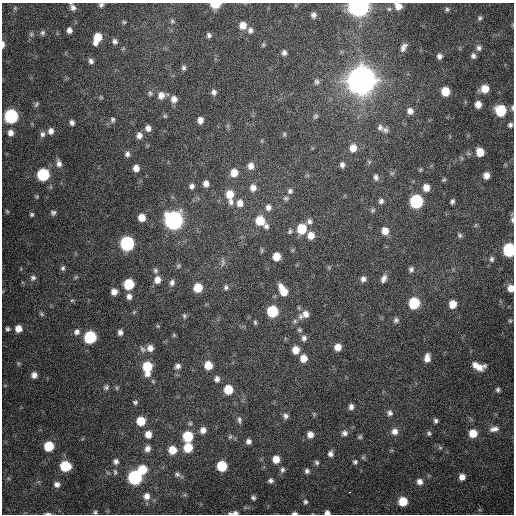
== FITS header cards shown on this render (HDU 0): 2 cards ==
NAXIS1  =                  512 / Axis length
NAXIS2  =                  512 / Axis length

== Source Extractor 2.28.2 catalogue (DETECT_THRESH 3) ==
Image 512 x 512 px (HDU 0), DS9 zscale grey, 1 PNG px = 1 image px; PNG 516 x 516 px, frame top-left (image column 1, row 512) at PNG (2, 3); no overlay
Background 621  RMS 18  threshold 55.5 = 3 sigma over >= 5 px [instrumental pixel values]
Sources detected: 217; all 217 listed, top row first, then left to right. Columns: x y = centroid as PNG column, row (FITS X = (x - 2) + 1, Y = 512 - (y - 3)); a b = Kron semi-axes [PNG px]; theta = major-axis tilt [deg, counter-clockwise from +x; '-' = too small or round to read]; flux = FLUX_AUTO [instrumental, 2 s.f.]
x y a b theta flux
70 3 3 2 - 2.4e+03
215 4 7 4 2 3.5e+04
101 5 6 5 - 2.9e+03
358 6 8 7 - 1.0e+06
398 6 8 7 - 9.9e+03
15 8 6 4 47 1.7e+03
73 8 8 6 -57 4.6e+03
389 9 6 5 - 2.4e+03
447 9 6 5 - 2.4e+03
313 15 6 5 - 4.6e+03
480 18 6 6 - 2.4e+03
172 21 5 5 - 2.0e+03
124 22 5 5 - 1.6e+03
243 25 7 7 - 1.2e+04
69 30 6 5 - 5.2e+03
250 30 8 7 - 4.2e+03
43 33 7 6 - 3.1e+03
31 34 6 6 - 2.4e+03
209 35 5 5 - 3.1e+03
97 38 10 6 67 2.4e+04
115 41 7 6 - 3.6e+03
3 45 8 3 89 5.4e+03
263 45 6 5 - 1.7e+03
403 47 11 6 59 6.1e+03
479 48 8 7 - 4.3e+03
284 53 6 5 - 4.3e+03
439 56 6 6 - 4.5e+03
473 56 7 6 - 4.0e+03
91 61 6 5 - 3.8e+03
184 68 6 5 - 2.7e+03
361 80 10 10 - 3.0e+06
317 82 8 7 - 3.4e+03
485 89 8 7 - 1.8e+04
445 91 7 7 - 2.2e+04
214 92 7 6 - 4.0e+03
150 93 7 6 - 2.6e+03
161 95 9 8 - 8.1e+03
101 97 6 4 -1 1.3e+03
174 99 8 7 - 7.0e+03
36 104 7 5 54 2.2e+03
478 104 6 6 - 9.6e+03
512 108 7 4 89 2.6e+03
501 110 8 7 - 5.9e+04
410 111 7 7 - 6.9e+03
11 116 8 7 - 1.7e+05
165 116 6 4 -44 1.6e+03
316 116 8 5 50 2.4e+03
113 120 7 6 - 2.8e+03
200 120 6 5 - 7.1e+03
72 123 6 5 - 3.8e+03
510 125 6 6 - 3.2e+03
380 127 10 8 -50 4.9e+03
148 128 6 6 - 5.9e+03
385 130 8 7 - 4.2e+03
51 131 7 6 - 5.9e+03
10 133 7 6 - 7.0e+03
42 134 8 6 -80 4.2e+03
284 134 6 5 - 1.8e+03
139 135 7 6 - 6.2e+03
353 148 9 8 - 1.2e+04
480 152 7 7 - 1.9e+04
127 154 7 6 - 3.9e+03
369 162 7 4 -56 1.8e+03
59 163 9 6 -76 5.6e+03
342 165 6 5 - 4.1e+03
251 166 8 7 - 7.6e+03
136 168 6 5 - 9.1e+03
420 170 5 5 - 1.6e+03
234 173 8 7 - 1.3e+04
392 173 6 5 - 2.3e+03
43 175 7 7 - 9.7e+04
486 175 7 6 - 8.8e+03
376 177 9 6 -78 3.9e+03
444 180 6 4 41 1.8e+03
206 183 6 6 - 6.7e+03
192 186 6 6 - 4.0e+03
253 188 8 7 - 7.5e+03
426 188 8 7 - 1.1e+04
290 191 7 6 - 3.2e+03
230 194 9 8 - 1.8e+04
286 198 7 6 - 2.5e+03
381 201 7 6 - 4.0e+03
416 201 8 7 - 1.4e+05
452 201 5 4 - 3.0e+03
231 202 9 7 -86 5.2e+03
240 203 9 8 - 9.2e+03
268 207 8 7 - 5.3e+03
373 210 7 6 - 2.5e+03
7 211 6 3 -45 1.3e+03
53 213 6 5 - 2.8e+03
32 214 4 3 - 1.9e+03
142 218 7 6 - 1.2e+04
174 220 9 8 - 6.2e+05
512 220 9 5 -85 3.2e+03
260 221 9 8 - 2.8e+04
309 221 7 7 - 3.9e+03
475 225 6 4 88 1.7e+03
266 226 6 6 - 3.4e+03
302 229 8 7 - 3.6e+04
290 231 6 4 60 2.0e+03
385 231 8 7 - 1.2e+04
311 235 7 7 - 1.1e+04
460 235 7 6 - 2.9e+03
127 243 8 7 - 2.0e+05
509 250 8 7 - 1.3e+05
276 257 6 6 - 1.6e+04
492 259 8 6 -77 3.4e+03
223 262 11 5 88 4.1e+03
178 266 6 5 - 2.0e+03
329 267 6 4 18 1.5e+03
63 268 7 6 - 2.9e+03
411 269 7 6 - 3.5e+03
155 270 7 6 - 2.6e+03
76 277 6 4 43 1.7e+03
33 278 8 7 - 4.0e+03
363 279 7 7 - 4.8e+03
384 279 10 6 66 6.0e+03
157 280 8 7 - 9.2e+03
172 282 7 6 - 4.0e+03
129 284 7 7 - 5.5e+04
226 287 7 5 -87 2.8e+03
198 288 7 6 - 2.6e+04
511 288 8 6 -77 1.0e+04
283 290 12 6 -61 2.2e+04
114 292 6 6 - 8.0e+03
129 296 7 6 - 5.6e+03
72 300 5 5 - 1.6e+03
414 303 7 7 - 6.5e+04
453 304 7 6 - 1.6e+04
272 311 7 7 - 6.7e+04
134 312 6 4 47 1.5e+03
42 314 7 5 -28 2.2e+03
306 314 11 9 16 1.0e+04
184 316 7 5 -81 2.1e+03
396 320 7 7 - 3.5e+03
295 321 7 5 49 2.8e+03
510 321 6 4 69 1.9e+03
255 322 6 4 -74 1.9e+03
158 326 5 5 - 1.3e+03
8 329 5 4 - 2.5e+03
18 329 7 7 - 1.1e+04
300 330 7 6 - 2.3e+03
77 332 8 8 - 5.2e+03
120 332 6 5 - 4.3e+03
174 335 5 5 - 1.5e+03
90 337 8 7 - 1.0e+05
304 338 7 6 - 4.5e+03
338 347 7 7 - 1.1e+04
150 348 7 7 - 7.7e+03
143 349 10 6 -48 4.0e+03
296 350 7 6 - 1.3e+04
303 358 7 7 - 1.2e+04
427 358 9 6 85 9.1e+03
208 365 7 7 - 1.8e+04
475 365 8 7 - 7.8e+03
178 366 7 6 - 4.5e+03
147 367 12 8 -90 4.4e+04
479 368 12 7 15 1.2e+04
34 375 6 6 - 6.5e+03
217 379 7 6 - 4.7e+03
106 387 8 7 - 3.1e+03
116 388 6 4 -89 1.6e+03
228 389 7 7 - 2.9e+04
498 390 6 5 - 2.7e+03
135 402 6 5 - 2.4e+03
351 407 6 5 - 5.2e+03
390 413 8 7 - 4.8e+03
285 416 6 6 - 3.9e+03
239 420 9 5 -82 3.5e+03
141 421 7 7 - 2.5e+04
436 421 6 5 - 3.0e+03
190 423 6 5 - 2.0e+03
494 429 11 6 11 6.1e+03
203 430 7 7 - 7.2e+03
394 431 8 8 - 8.4e+03
344 433 8 8 - 4.9e+03
429 433 6 5 - 2.5e+03
473 433 7 7 - 1.8e+04
148 434 8 7 - 1.1e+04
310 434 6 6 - 8.6e+03
188 436 7 7 - 4.7e+04
230 437 7 5 66 2.2e+03
360 437 6 5 - 2.2e+03
248 441 6 6 - 4.6e+03
49 446 7 7 - 4.0e+04
147 448 8 7 - 6.5e+03
188 448 8 7 - 3.0e+04
440 448 6 4 0 2.0e+03
172 450 8 8 - 1.9e+04
330 454 8 6 81 4.7e+03
276 459 7 7 - 1.3e+04
116 461 7 7 - 4.4e+03
355 462 6 5 - 2.7e+03
317 463 7 5 -64 2.9e+03
65 466 7 7 - 5.1e+04
222 466 7 7 - 4.8e+04
142 469 8 8 - 3.0e+04
282 470 7 6 - 3.6e+03
307 471 7 6 - 3.7e+03
115 472 9 5 -88 3.0e+03
178 475 12 6 -28 4.4e+03
135 477 8 7 - 1.9e+05
462 477 6 6 - 8.2e+03
271 481 6 6 - 3.9e+03
419 482 8 7 - 6.5e+03
57 484 6 6 - 5.4e+03
350 492 3 2 - 1.5e+04
146 496 9 9 - 9.5e+03
253 498 6 5 - 3.1e+03
403 501 7 7 - 2.6e+04
305 502 7 7 - 3.3e+03
95 512 6 4 -38 2.1e+03
230 513 5 4 - 1.7e+03
235 513 7 4 6 3.9e+03
295 513 6 3 -1 3.2e+03
327 513 5 5 - 4.8e+03
48 514 8 2 -1 2.4e+03
At the frame edge (FLAGS 8, measured only in part): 16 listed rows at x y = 70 3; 215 4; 101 5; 358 6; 398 6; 3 45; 512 108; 512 220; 509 250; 511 288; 95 512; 230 513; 235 513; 295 513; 327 513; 48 514